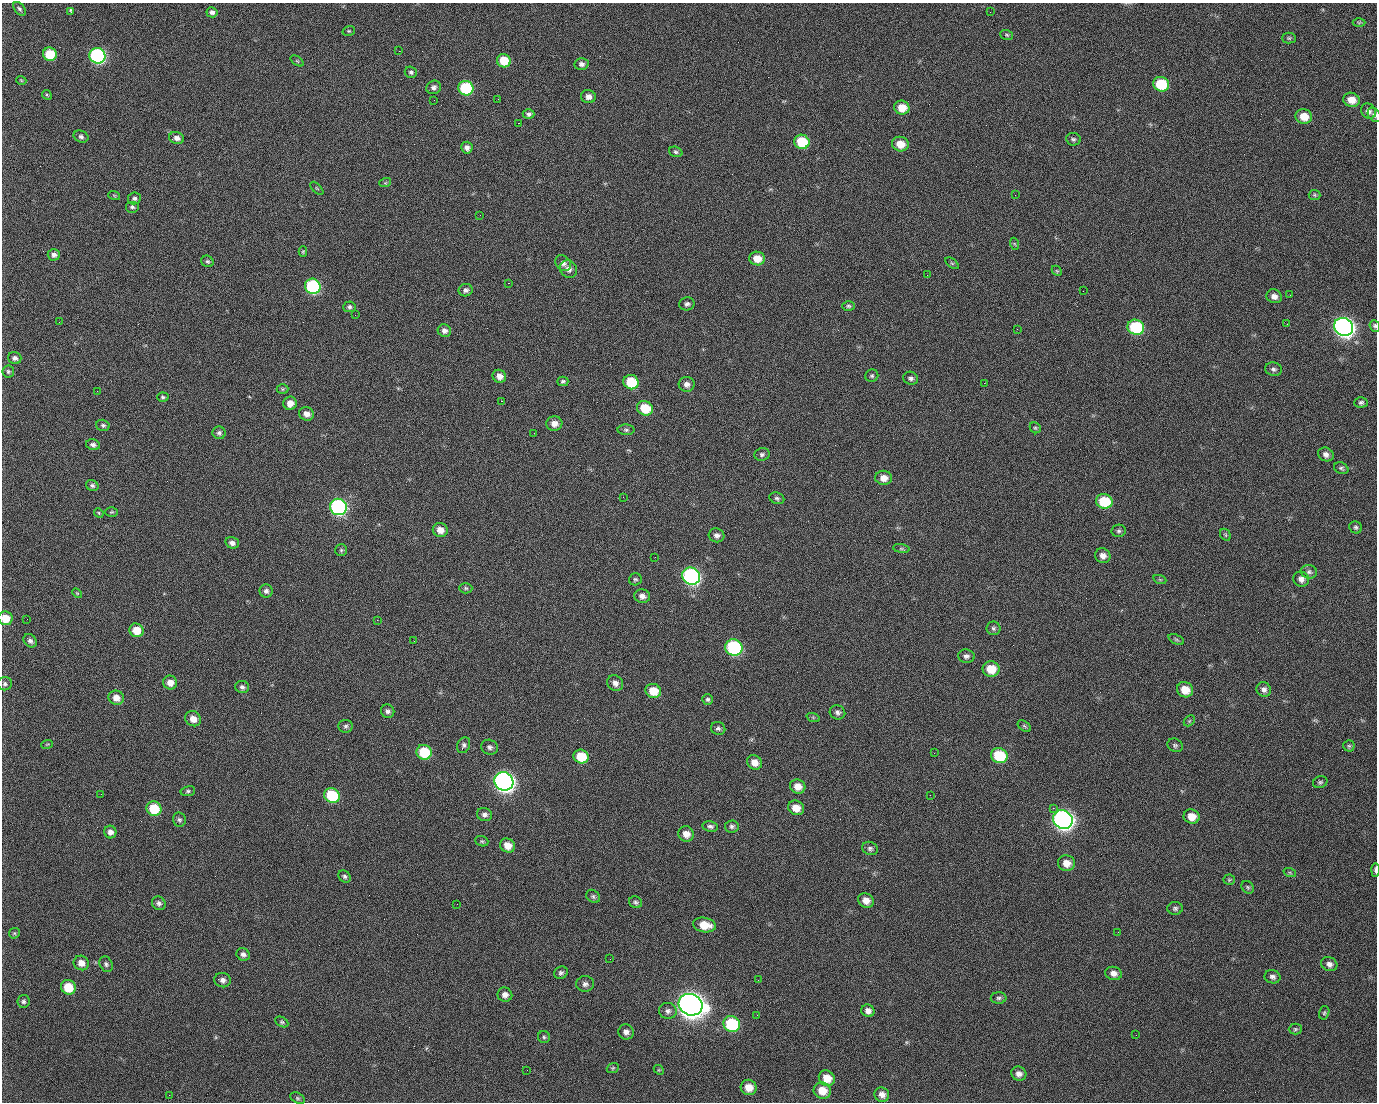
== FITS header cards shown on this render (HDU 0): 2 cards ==
NAXIS1  =                 1375 / length of data axis 1
NAXIS2  =                 1100 / length of data axis 2

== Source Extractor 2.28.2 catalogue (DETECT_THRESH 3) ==
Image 1375 x 1100 px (HDU 0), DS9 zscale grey, 1 PNG px = 1 image px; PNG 1379 x 1104 px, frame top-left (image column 1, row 1100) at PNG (2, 3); each listed source drawn as its Kron ellipse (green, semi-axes under 4 px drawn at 4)
Background 1520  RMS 33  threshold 98.1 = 3 sigma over >= 5 px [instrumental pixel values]
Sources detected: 237; all 237 listed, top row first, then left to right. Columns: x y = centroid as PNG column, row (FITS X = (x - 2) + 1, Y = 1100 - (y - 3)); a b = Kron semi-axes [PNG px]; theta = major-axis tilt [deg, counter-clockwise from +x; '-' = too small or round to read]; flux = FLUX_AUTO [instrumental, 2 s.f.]
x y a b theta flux
20 9 8 5 -51 4.8e+03
71 12 4 3 - 6.4e+03
212 12 6 5 - 6.9e+03
990 12 2 2 - 1.9e+03
1359 22 6 4 1 3.0e+03
349 31 6 4 19 3.3e+03
1007 35 7 5 -17 3.3e+03
1289 38 7 5 -1 3.8e+03
399 51 2 2 - 2.5e+04
50 54 7 6 - 6.9e+04
97 56 8 7 - 4.7e+05
297 61 7 4 -36 2.9e+03
504 61 7 6 - 5.4e+04
582 64 7 6 - 8.4e+03
411 72 6 5 - 5.1e+03
21 80 5 3 - 2.0e+03
1161 84 8 7 - 9.8e+04
434 87 7 6 - 7.5e+03
466 88 8 7 - 1.6e+05
47 95 5 4 - 2.7e+03
588 97 7 6 - 1.2e+04
498 99 2 2 - 1.7e+03
434 100 2 2 - 5.0e+03
1351 100 8 7 - 2.5e+04
902 108 7 7 - 3.4e+04
1368 111 8 7 - 9.8e+03
529 114 6 5 - 5.7e+03
1374 115 8 5 -50 6.1e+03
1304 117 8 7 - 3.5e+04
518 123 2 2 - 3.7e+04
81 137 7 5 -24 6.0e+03
177 138 8 6 -18 9.9e+03
1073 139 7 6 - 5.0e+03
802 142 7 7 - 8.6e+04
900 144 8 7 - 3.0e+04
467 148 6 5 - 9.2e+03
676 152 7 5 -20 4.5e+03
385 183 6 4 18 2.4e+03
317 188 8 3 -45 2.2e+03
114 195 6 3 -19 2.3e+03
1015 195 2 2 - 7.4e+03
1314 195 6 5 - 3.3e+03
134 198 6 6 - 5.2e+03
132 207 7 6 - 5.0e+03
480 215 2 2 - 1.0e+03
1015 244 6 4 -70 2.7e+03
303 252 5 4 - 2.5e+03
54 255 6 6 - 8.5e+03
757 259 8 7 - 3.0e+04
207 261 6 5 - 4.3e+03
563 263 9 7 -43 9.0e+03
952 263 7 4 -36 3.3e+03
568 269 9 8 - 1.2e+04
1057 271 6 4 -45 3.0e+03
927 275 2 2 - 8.9e+02
508 283 2 2 - 5.7e+04
313 286 8 7 - 2.9e+05
466 290 7 6 - 7.3e+03
1083 291 2 2 - 3.6e+03
1290 295 3 2 - 2.7e+03
1274 296 8 7 - 1.2e+04
687 304 7 6 - 6.5e+03
848 306 6 4 -2 4.1e+03
349 307 6 5 - 4.6e+03
355 315 2 2 - 1.3e+03
59 322 2 2 - 1.4e+03
1287 324 3 2 - 1.7e+03
1375 326 6 5 - 4.4e+03
1136 327 8 7 - 1.7e+05
1344 327 10 8 -29 1.3e+06
1017 329 2 2 - 9.6e+02
444 331 7 6 - 9.1e+03
15 358 6 6 - 7.8e+03
1273 369 8 6 -11 6.6e+03
8 371 6 6 - 4.4e+03
499 376 7 6 - 1.5e+04
872 376 6 6 - 4.1e+03
911 378 7 6 - 6.6e+03
563 381 5 5 - 4.7e+03
631 382 8 7 - 8.7e+04
984 383 2 2 - 1.7e+04
687 384 8 7 - 1.1e+04
283 389 6 5 - 3.5e+03
97 391 2 2 - 1.5e+03
163 397 6 4 -4 3.9e+03
501 401 3 2 - 5.8e+04
1361 402 6 5 - 5.1e+03
290 403 7 6 - 1.9e+04
645 408 8 7 - 6.6e+04
307 414 7 6 - 1.4e+04
554 424 8 7 - 1.6e+04
103 425 7 5 -16 4.7e+03
1035 428 6 5 - 3.4e+03
626 430 8 5 -1 4.7e+03
219 433 6 6 - 5.2e+03
534 433 2 2 - 9.9e+02
93 445 7 5 -13 7.3e+03
762 454 7 6 - 5.7e+03
1326 454 8 6 -28 9.8e+03
1341 468 7 5 -27 4.6e+03
884 478 8 7 - 2.0e+04
92 486 6 5 - 5.0e+03
623 497 3 2 - 3.4e+03
777 498 8 5 -20 5.0e+03
1104 501 8 7 - 8.3e+04
338 507 8 8 - 5.3e+05
112 512 6 5 - 3.3e+03
99 513 5 4 - 2.5e+03
1356 527 6 6 - 4.6e+03
440 530 7 7 - 2.0e+04
1119 531 7 6 - 5.0e+03
717 535 8 7 - 9.1e+03
1225 535 6 4 -60 3.2e+03
232 543 7 5 -15 9.8e+03
901 549 8 4 -8 3.9e+03
341 550 6 6 - 3.9e+03
1103 556 8 7 - 1.3e+04
655 557 2 2 - 1.1e+03
1309 572 8 7 - 6.4e+03
691 576 9 8 - 6.2e+05
635 579 6 6 - 4.3e+03
1301 579 8 7 - 1.1e+04
1160 580 7 4 -19 2.7e+03
466 588 7 5 -2 3.8e+03
266 591 6 6 - 7.7e+03
77 593 6 3 -45 2.2e+03
642 596 8 7 - 1.2e+04
5 618 7 7 - 4.0e+04
27 619 2 2 - 1.7e+03
377 620 2 2 - 1.3e+04
993 628 7 7 - 5.4e+03
136 630 7 6 - 3.7e+04
1176 639 8 4 -23 3.8e+03
30 641 7 5 -46 7.5e+03
414 641 2 2 - 1.0e+03
734 647 9 8 - 2.9e+05
966 656 8 6 -7 7.6e+03
991 669 8 8 - 4.3e+04
170 682 7 7 - 1.8e+04
615 683 8 7 - 1.1e+04
5 684 7 6 - 5.2e+03
242 687 7 6 - 6.4e+03
1185 690 8 7 - 3.5e+04
1264 690 7 7 - 9.6e+03
653 691 8 7 - 4.2e+04
116 698 8 7 - 1.9e+04
708 699 5 5 - 4.7e+03
388 711 7 6 - 7.2e+03
837 712 8 7 - 7.4e+03
813 717 7 4 -19 3.2e+03
193 719 8 7 - 2.0e+04
1189 721 6 4 45 3.6e+03
346 726 7 6 - 4.9e+03
1024 726 7 4 -36 3.8e+03
718 728 7 6 - 5.6e+03
47 744 6 3 19 2.4e+03
464 745 8 6 66 6.1e+03
1175 745 8 6 -25 5.1e+03
1349 746 5 5 - 3.7e+03
490 747 8 7 - 7.3e+03
424 752 8 7 - 8.9e+04
934 753 3 2 - 2.0e+03
999 756 8 7 - 1.1e+05
581 757 8 7 - 6.5e+04
754 762 8 6 -37 1.9e+04
504 781 10 9 - 1.4e+06
1320 782 7 6 - 4.6e+03
798 786 8 7 - 2.1e+04
188 791 7 5 10 4.1e+03
101 794 2 2 - 2.5e+03
332 795 8 7 - 1.3e+05
930 795 2 2 - 9.0e+03
796 808 8 7 - 2.8e+04
1053 808 2 2 - 1.8e+04
154 809 8 7 - 6.8e+04
484 815 8 6 -17 8.0e+03
1191 817 8 7 - 2.8e+04
1063 819 10 9 - 1.4e+06
179 820 7 6 - 5.1e+03
710 826 8 5 -9 6.7e+03
732 826 7 6 - 5.6e+03
110 832 6 6 - 1.1e+04
686 834 8 7 - 1.9e+04
482 841 7 5 -20 3.5e+03
507 845 8 6 -34 2.5e+04
870 848 8 6 -23 5.9e+03
1066 863 8 7 - 2.2e+04
1375 870 7 3 89 6.5e+03
1290 873 6 4 -19 2.8e+03
345 876 7 5 -45 4.9e+03
1229 880 5 5 - 3.5e+03
1248 887 7 5 -48 4.0e+03
593 896 7 6 - 5.1e+03
866 901 8 7 - 1.8e+04
636 902 7 5 -24 4.8e+03
159 903 7 6 - 6.3e+03
457 904 2 2 - 1.7e+03
1175 908 7 6 - 5.5e+03
704 925 11 7 -11 4.0e+04
1118 932 2 2 - 2.9e+03
14 933 6 5 - 3.3e+03
243 954 7 6 - 7.5e+03
610 959 2 2 - 2.8e+03
81 963 8 7 - 1.7e+04
106 964 8 6 -62 5.5e+03
1329 964 8 7 - 1.0e+04
561 973 7 6 - 5.7e+03
1114 973 8 6 -14 1.2e+04
1273 977 8 6 -10 7.6e+03
222 980 8 7 - 8.9e+03
758 980 3 2 - 2.3e+03
585 984 9 8 - 8.2e+03
68 987 7 7 - 5.5e+04
505 995 7 7 - 1.1e+04
999 998 8 6 1 5.0e+03
23 1001 6 6 - 5.2e+03
691 1005 12 10 -27 3.0e+06
668 1011 9 8 - 8.7e+03
868 1011 6 6 - 1.2e+04
1324 1013 7 5 74 3.4e+03
757 1015 2 2 - 1.5e+03
282 1022 7 5 -29 3.9e+03
732 1024 8 7 - 1.7e+05
1295 1029 6 5 - 3.9e+03
626 1032 8 7 - 1.0e+04
1136 1035 2 2 - 8.7e+02
544 1037 6 6 - 4.2e+03
613 1068 6 4 22 3.0e+03
527 1070 2 2 - 9.2e+02
659 1070 5 4 - 2.5e+03
1019 1074 7 7 - 1.1e+04
827 1078 8 7 - 3.3e+04
749 1087 8 7 - 2.8e+04
822 1091 9 8 - 3.4e+04
169 1095 2 2 - 6.1e+03
882 1095 7 7 - 1.3e+04
297 1098 7 5 -27 4.3e+03
At the frame edge (FLAGS 8, measured only in part): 4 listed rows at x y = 1374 115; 1375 326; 5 618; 1375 870